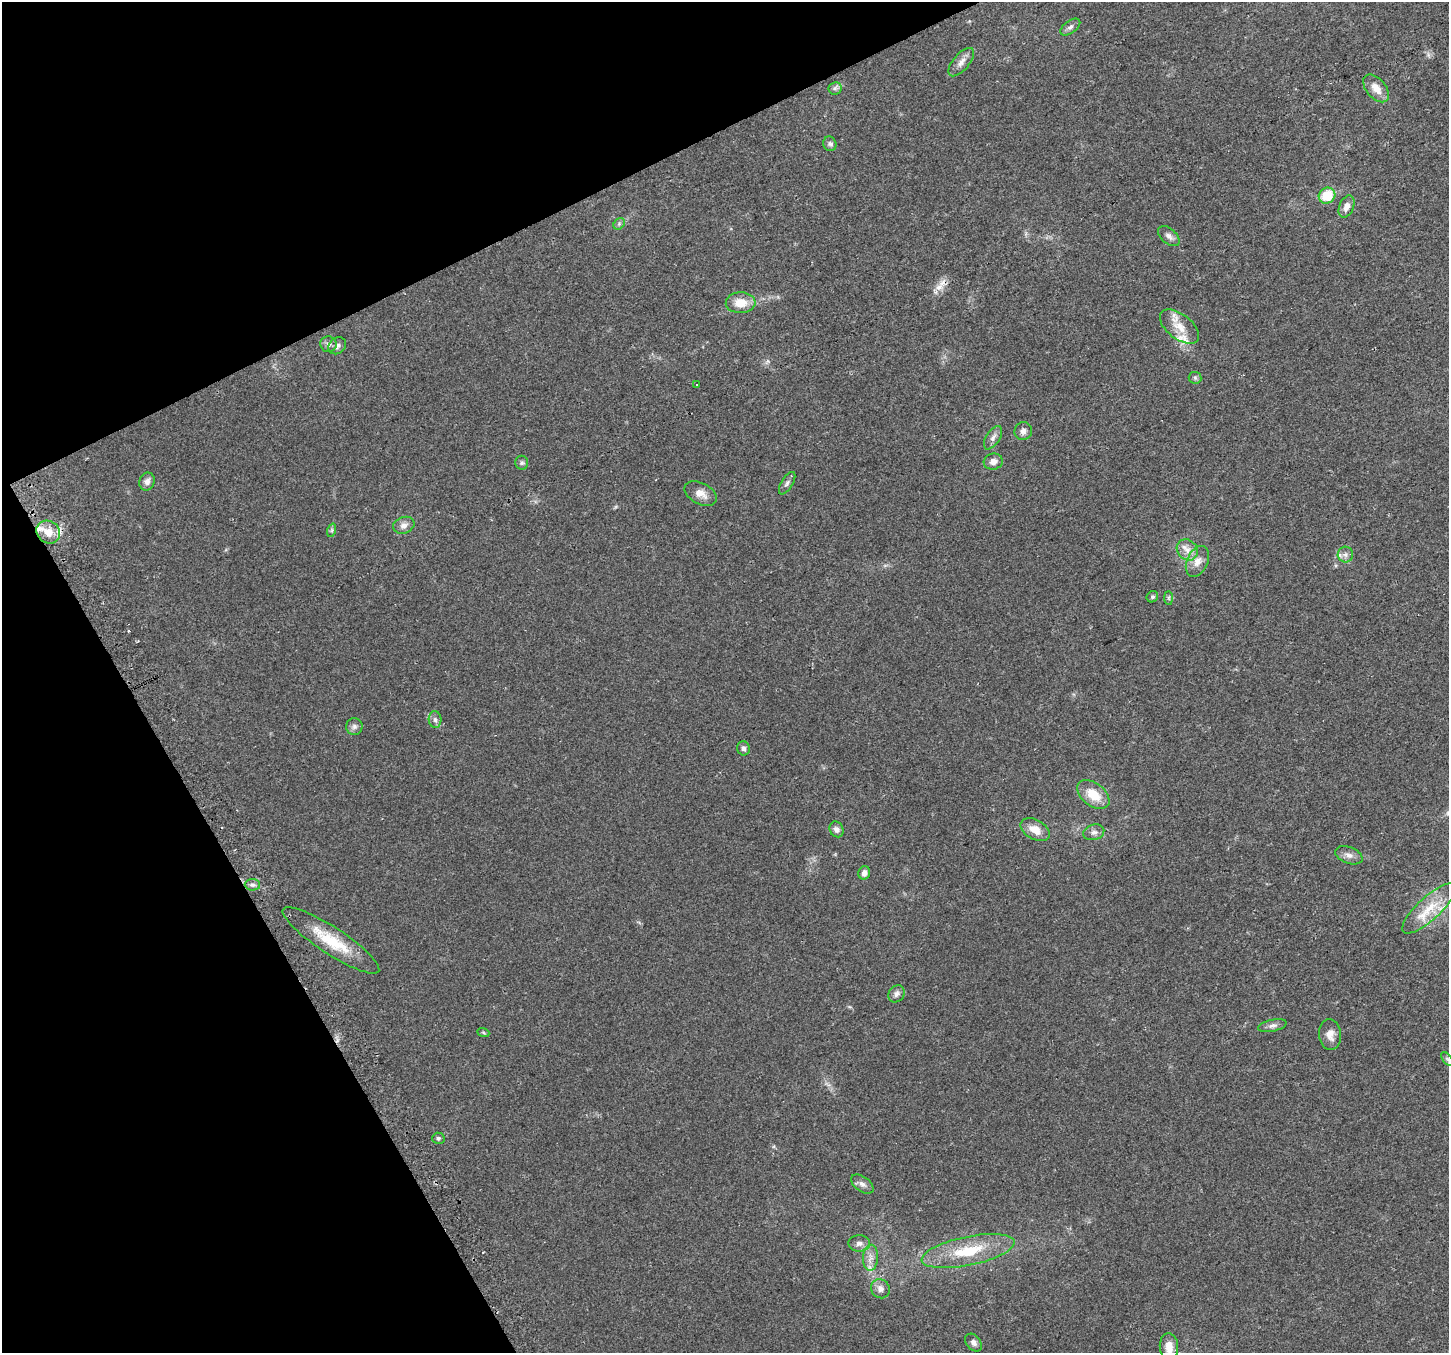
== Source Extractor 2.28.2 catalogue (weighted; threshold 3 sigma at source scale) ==
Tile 5 of 4 x 4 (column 1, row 2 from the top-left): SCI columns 29-1475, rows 2824-4174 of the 5848 x 5706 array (HDU 1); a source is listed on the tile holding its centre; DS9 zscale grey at full resolution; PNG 1451 x 1355 px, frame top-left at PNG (2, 2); each listed source drawn as its Kron ellipse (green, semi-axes under 4 px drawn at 4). Shown black and unused: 24% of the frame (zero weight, under 2 of 3 exposures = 2% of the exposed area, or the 3 px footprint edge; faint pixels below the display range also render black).
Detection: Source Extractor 2.28.2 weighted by HDU 2 'WHT'; one run over the whole footprint, this tile lists its part. Background 0.0511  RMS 0.0081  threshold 0.0365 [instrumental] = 3 sigma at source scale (4.5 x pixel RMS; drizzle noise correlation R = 1.50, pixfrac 1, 0.0396/0.0396 arcsec/px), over >= 5 px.
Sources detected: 60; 2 cosmic-ray / hot-pixel residue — neither listed nor drawn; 3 inside a brighter listed object's ellipse — not listed separately; the other 55 listed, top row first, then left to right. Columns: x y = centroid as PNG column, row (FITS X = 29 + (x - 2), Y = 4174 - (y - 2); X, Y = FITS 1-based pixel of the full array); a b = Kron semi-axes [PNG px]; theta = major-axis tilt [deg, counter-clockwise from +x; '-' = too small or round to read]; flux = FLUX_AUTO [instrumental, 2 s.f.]
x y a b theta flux
1070 27 11 6 36 2.7
961 62 17 8 50 5.4
835 88 6 6 - 2
1376 88 16 9 -49 8.8
830 144 7 6 - 2
1327 196 8 7 - 21
1346 206 11 7 68 5.2
619 224 6 5 - 1.5
1169 236 12 7 -41 3.8
741 303 15 10 2 12
1179 327 23 12 -38 14
328 344 8 8 - 2.8
337 346 9 8 - 2.8
1195 378 6 6 - 1.6
697 385 3 3 - 1.1
1023 431 9 8 - 3.5
993 438 13 6 57 3.4
993 462 9 8 - 4.4
522 463 7 6 - 1.7
147 481 9 7 70 3.8
787 483 13 5 59 2.5
700 493 17 10 -27 7.5
404 525 11 8 20 4.3
332 530 7 4 72 1.3
48 532 12 11 - 9.3
1187 550 11 9 -46 6.4
1345 555 8 8 - 3.2
1197 561 16 10 65 7.6
1152 597 6 5 - 1.6
1168 598 7 4 -89 1.4
435 720 8 6 -86 2.4
354 726 8 8 - 2.9
743 748 7 6 - 2.2
1093 795 18 11 -37 17
837 829 8 6 -56 3
1035 830 16 10 -29 9.6
1094 832 10 7 15 3.6
1349 855 14 8 -20 4.4
864 873 7 5 73 4.1
252 885 8 5 -2 2.4
1429 908 34 11 43 21
331 940 57 13 -33 31
896 994 9 7 54 3.1
1272 1026 14 6 13 3.2
483 1032 6 4 -20 1.1
1330 1035 15 11 -84 6.5
1447 1059 8 4 -53 1.7
438 1138 6 5 - 1.5
862 1184 13 7 -36 3.6
859 1243 11 8 -2 3.7
968 1251 47 14 12 33
870 1258 13 7 87 5.4
880 1289 10 9 - 4.4
973 1343 10 7 -51 3.1
1169 1347 14 9 -85 10